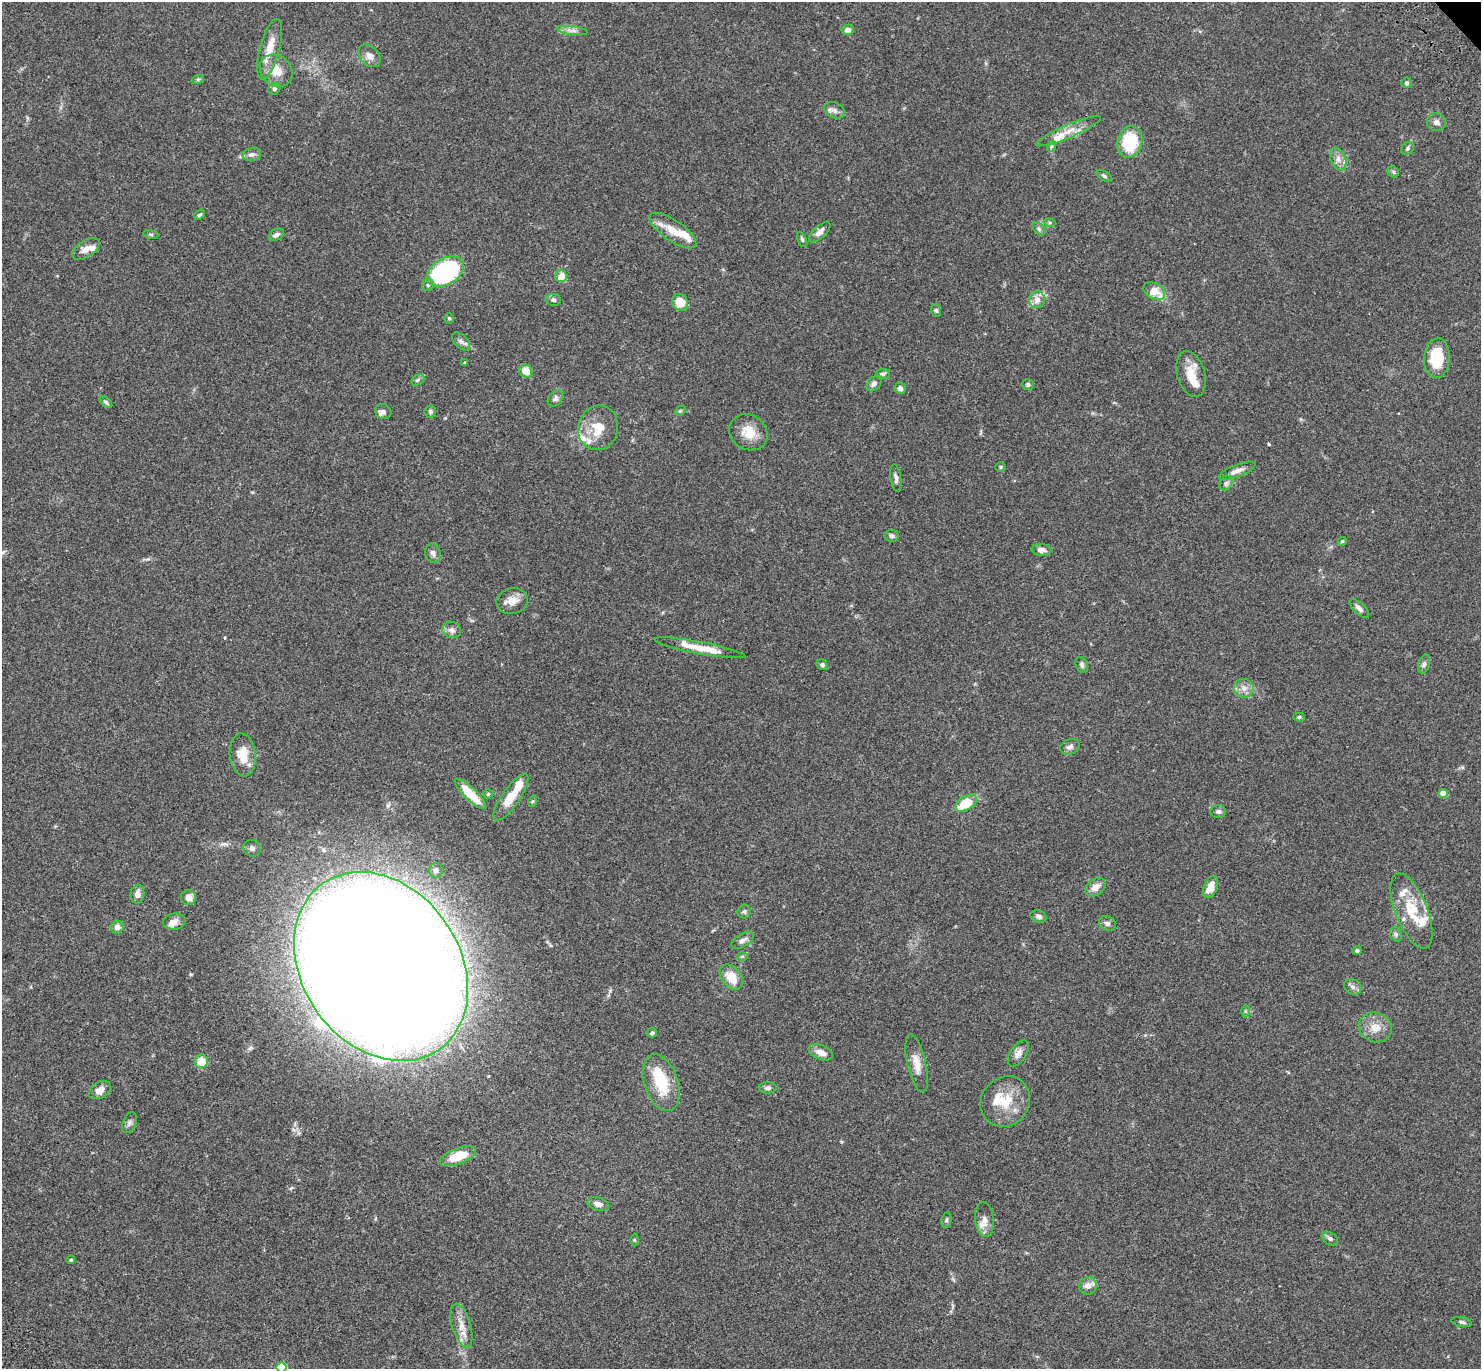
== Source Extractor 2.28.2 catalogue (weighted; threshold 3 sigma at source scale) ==
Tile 7 of 4 x 4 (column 3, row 2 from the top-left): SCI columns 3078-4556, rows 3125-4491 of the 6132 x 6118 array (HDU 1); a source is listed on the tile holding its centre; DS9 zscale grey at full resolution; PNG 1483 x 1371 px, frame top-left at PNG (2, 2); each listed source drawn as its Kron ellipse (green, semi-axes under 4 px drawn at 4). Shown black and unused: <1% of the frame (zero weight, under 3 of 4 exposures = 6% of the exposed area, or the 3 px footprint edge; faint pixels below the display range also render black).
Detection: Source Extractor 2.28.2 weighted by HDU 2 'WHT'; one run over the whole footprint, this tile lists its part. Background 0.0592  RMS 0.0053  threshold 0.0239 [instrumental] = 3 sigma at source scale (4.5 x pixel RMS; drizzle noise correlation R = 1.50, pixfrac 1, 0.05/0.05 arcsec/px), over >= 5 px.
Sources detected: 137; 1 inside a brighter object's white glare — neither listed nor drawn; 15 inside a brighter listed object's ellipse — not listed separately; the other 121 listed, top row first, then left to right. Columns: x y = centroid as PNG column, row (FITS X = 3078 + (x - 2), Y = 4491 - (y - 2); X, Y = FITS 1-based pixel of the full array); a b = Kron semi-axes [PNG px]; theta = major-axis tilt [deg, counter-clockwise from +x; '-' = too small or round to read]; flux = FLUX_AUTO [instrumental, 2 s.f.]
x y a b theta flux
572 30 16 4 -7 2.3
848 30 6 5 - 2.7
270 49 31 10 75 9
370 56 13 9 -47 3.3
276 71 17 14 -43 8.6
198 79 6 4 18 0.61
1406 83 5 5 - 0.9
274 89 6 5 - 1.2
834 110 10 7 -24 2.3
1436 122 9 9 - 2.3
1069 131 35 6 23 7
1130 142 16 12 75 26
1052 146 6 4 71 0.79
1407 149 7 5 49 1.1
252 154 9 6 12 2.1
1338 159 12 7 -67 3.2
1393 172 6 5 - 0.9
1104 176 8 4 -32 0.97
199 215 6 4 38 0.89
1050 223 5 4 - 0.71
1039 229 8 4 -46 1.1
673 230 27 10 -34 9.4
820 232 13 6 43 2.7
151 234 8 4 -9 0.79
276 235 8 5 30 1.7
802 239 8 4 -65 0.92
86 249 15 8 32 4.2
445 272 20 13 29 79
561 276 6 6 - 6.2
428 285 6 6 - 1.1
1154 291 11 8 -29 8.8
553 300 7 5 -6 1.1
1037 300 8 8 - 3.6
680 302 9 8 - 8.8
936 310 6 5 - 1
449 318 5 4 - 0.8
461 341 11 6 -44 1.9
1437 358 20 12 86 19
465 363 4 3 - 0.71
526 371 7 6 - 6.3
883 374 7 5 4 0.99
1191 374 23 14 -75 8.3
417 380 7 5 27 1
874 384 9 6 47 2
1028 384 6 5 - 0.92
900 388 6 5 - 1.7
555 398 9 6 51 1.7
106 402 7 4 -42 1.1
430 411 6 5 - 1.2
680 411 6 4 44 0.68
383 412 8 7 - 1.6
598 428 22 20 74 13
748 432 20 17 -35 9.1
1001 467 5 4 - 0.65
1237 471 19 6 20 3.6
896 478 14 5 -82 1.9
1226 483 8 6 62 1.4
892 536 7 6 - 1.2
1342 541 4 4 - 0.59
1041 550 10 6 -5 2.3
433 553 9 7 -74 2.1
512 601 16 13 10 5.3
1359 608 12 5 -43 2.2
452 630 9 8 - 2.4
699 648 46 6 -11 10
1424 664 10 5 74 1.5
822 665 6 5 - 1.2
1082 665 8 6 -65 1.3
1244 688 10 9 - 3.4
1299 717 5 4 - 0.81
1070 747 10 7 23 2.1
243 755 21 13 -83 9.6
1443 793 4 4 - 5.7
470 794 21 6 -44 13
488 794 4 4 - 0.67
511 797 28 9 55 11
533 801 6 4 71 0.63
966 803 12 7 30 15
1218 811 8 6 2 1.5
252 848 9 8 - 1.9
436 870 7 7 - 1.8
1095 887 11 8 37 4.4
1211 887 11 6 66 6.5
137 894 9 7 86 3.1
188 897 7 7 - 4.2
1411 911 40 16 -68 18
744 912 7 6 - 1.1
1038 916 8 6 -19 1.6
174 922 11 8 8 3.5
1107 923 8 7 - 1.6
117 927 6 6 - 3.2
1396 934 7 5 -69 1.2
742 940 13 6 32 2.4
1357 951 4 4 - 1
742 956 6 4 1 0.66
381 966 101 78 -55 2700
731 977 14 9 -52 9.3
1353 987 9 7 -32 1.8
1245 1011 6 4 90 0.73
1375 1027 17 14 -23 6.6
652 1033 5 4 - 1.1
821 1052 13 7 -22 4
1018 1054 14 8 56 3
201 1061 7 6 - 8.4
917 1063 29 9 -77 6.3
661 1083 29 17 -71 19
768 1088 9 6 0 1.5
100 1090 12 8 31 4
1005 1101 26 24 50 15
129 1123 11 6 64 1.6
458 1156 19 8 20 12
598 1204 11 6 -16 3
946 1220 8 5 80 1
984 1220 17 9 -84 4.4
1330 1239 9 6 -33 1.5
634 1240 6 4 -89 0.61
71 1260 4 3 - 0.61
1088 1286 9 8 - 3.2
1462 1322 10 5 -11 1.4
461 1326 22 9 -74 6.1
282 1367 5 5 - 26
Overlapping masked pixels (flux is a lower limit): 1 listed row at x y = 381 966
Isophote crosses this tile's border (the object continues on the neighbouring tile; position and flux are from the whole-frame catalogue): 1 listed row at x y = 282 1367